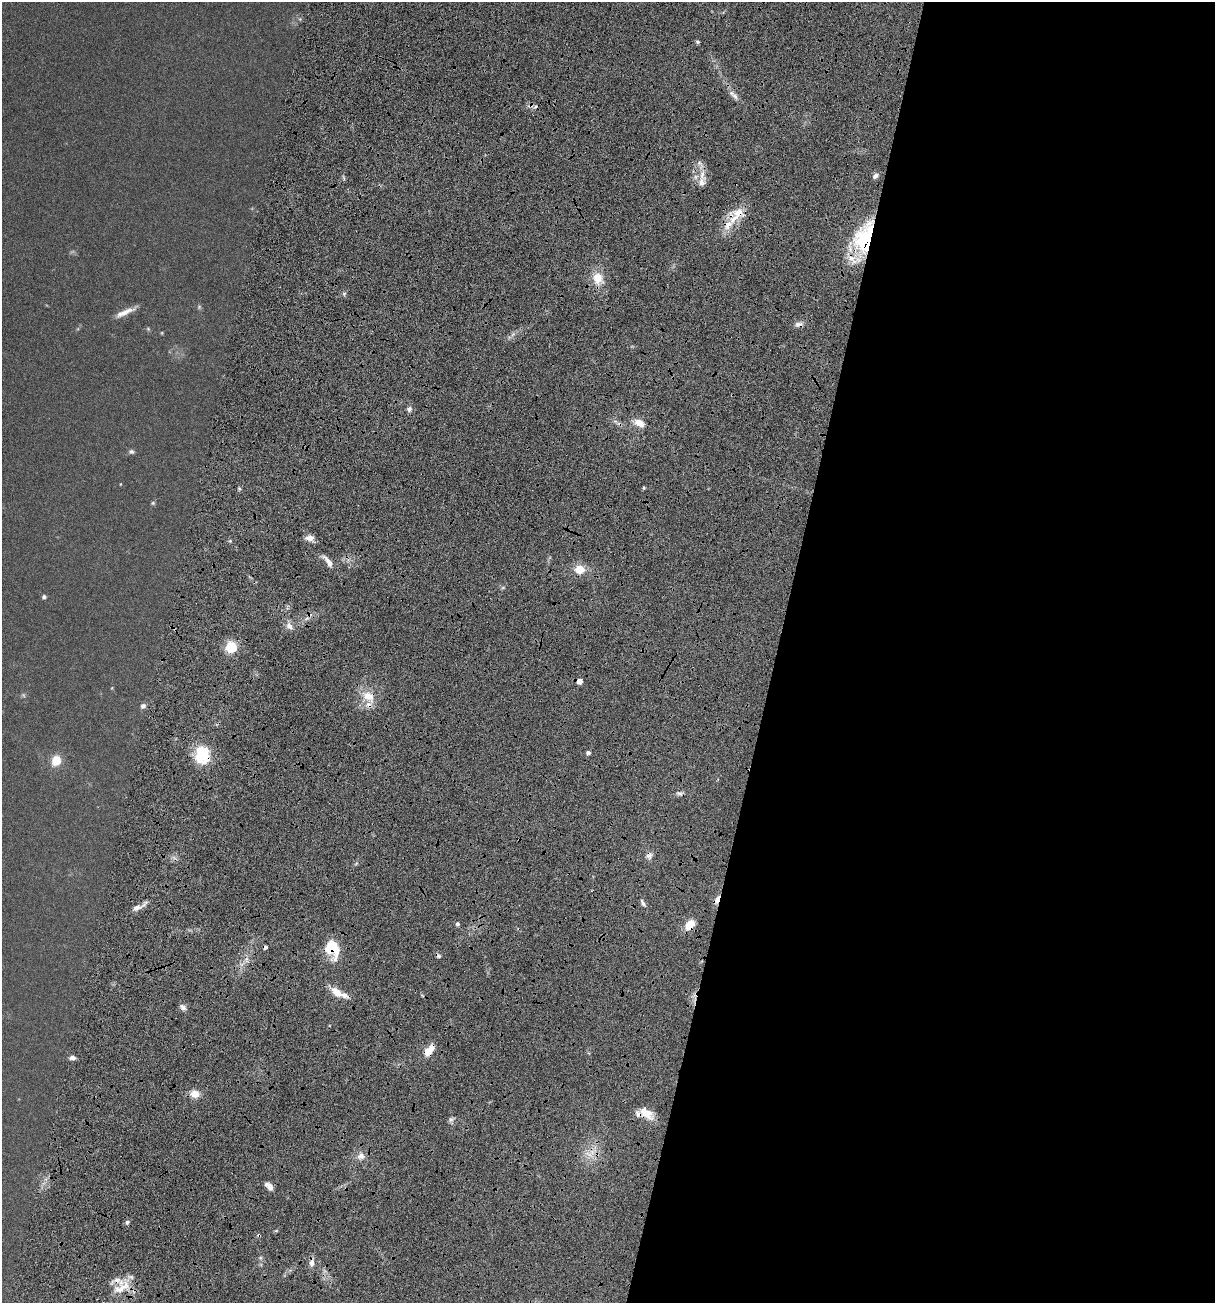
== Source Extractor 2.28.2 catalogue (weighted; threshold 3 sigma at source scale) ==
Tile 12 of 4 x 4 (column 4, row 3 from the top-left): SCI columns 4420-5632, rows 1607-2907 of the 5918 x 5679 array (HDU 1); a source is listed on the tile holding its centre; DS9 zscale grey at full resolution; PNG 1217 x 1305 px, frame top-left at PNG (2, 2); no overlay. Shown black and unused: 37% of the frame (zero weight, under 4 of 7 exposures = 19% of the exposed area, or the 3 px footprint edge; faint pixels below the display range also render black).
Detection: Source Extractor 2.28.2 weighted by HDU 2 'WHT'; one run over the whole footprint, this tile lists its part. Background 0.111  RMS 0.0057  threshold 0.0234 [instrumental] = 3 sigma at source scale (4.09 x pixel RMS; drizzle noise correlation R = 1.36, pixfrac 0.8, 0.05/0.05 arcsec/px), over >= 5 px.
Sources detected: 64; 2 too faint to see at this stretch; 2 inside a brighter object's white glare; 6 cosmic-ray / hot-pixel residue — not listed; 4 inside a brighter listed object's ellipse — not listed separately; the other 50 listed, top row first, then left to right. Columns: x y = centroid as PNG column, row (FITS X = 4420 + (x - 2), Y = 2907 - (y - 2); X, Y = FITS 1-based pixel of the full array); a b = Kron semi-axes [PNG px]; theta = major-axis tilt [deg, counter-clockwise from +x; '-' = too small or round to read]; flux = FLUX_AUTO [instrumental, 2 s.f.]
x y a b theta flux
698 42 5 4 - 0.93
735 96 10 5 -45 2.5
530 106 7 4 17 1.5
875 176 8 5 51 1.9
702 182 11 8 -76 4.2
739 213 16 13 32 9.6
728 225 15 9 53 7.6
867 239 41 23 68 53
598 278 15 12 -86 9.3
199 307 7 6 - 0.95
125 312 30 6 24 5.6
798 324 11 6 14 2.6
148 329 5 5 - 0.72
409 409 7 6 - 1.7
640 423 12 8 -26 6.2
131 452 8 6 -12 1.3
120 484 4 3 - 0.34
153 503 6 5 - 0.74
310 538 11 7 16 3.7
328 561 19 6 -55 4.1
579 569 14 12 -1 7.4
44 597 4 4 - 1.6
289 626 11 7 -38 3.2
231 647 5 5 - 56
579 681 5 4 - 5.2
112 688 5 3 - 0.46
368 696 17 12 -26 10
143 706 7 6 - 1.8
588 753 4 4 - 1.8
202 754 23 16 -67 20
56 761 10 8 68 9.8
679 793 9 4 -1 1.6
717 900 12 5 67 3.9
643 903 12 4 -61 1.8
137 908 13 6 15 3.3
457 924 5 5 - 1.3
690 924 9 7 54 12
332 948 21 16 -65 18
337 992 15 8 -45 7.6
183 1007 9 6 -46 2.4
428 1051 10 6 50 10
72 1058 7 5 4 2.3
194 1094 10 9 - 5.7
648 1113 20 10 -73 6.1
639 1114 10 8 -7 3.4
451 1119 7 4 0 1.4
361 1156 9 9 - 3.6
269 1186 11 6 -42 3.5
312 1263 10 7 89 3
122 1288 29 10 31 12
Overlapping masked pixels (flux is a lower limit): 12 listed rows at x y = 530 106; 739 213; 867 239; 798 324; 368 696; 202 754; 717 900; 690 924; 332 948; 428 1051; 639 1114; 122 1288